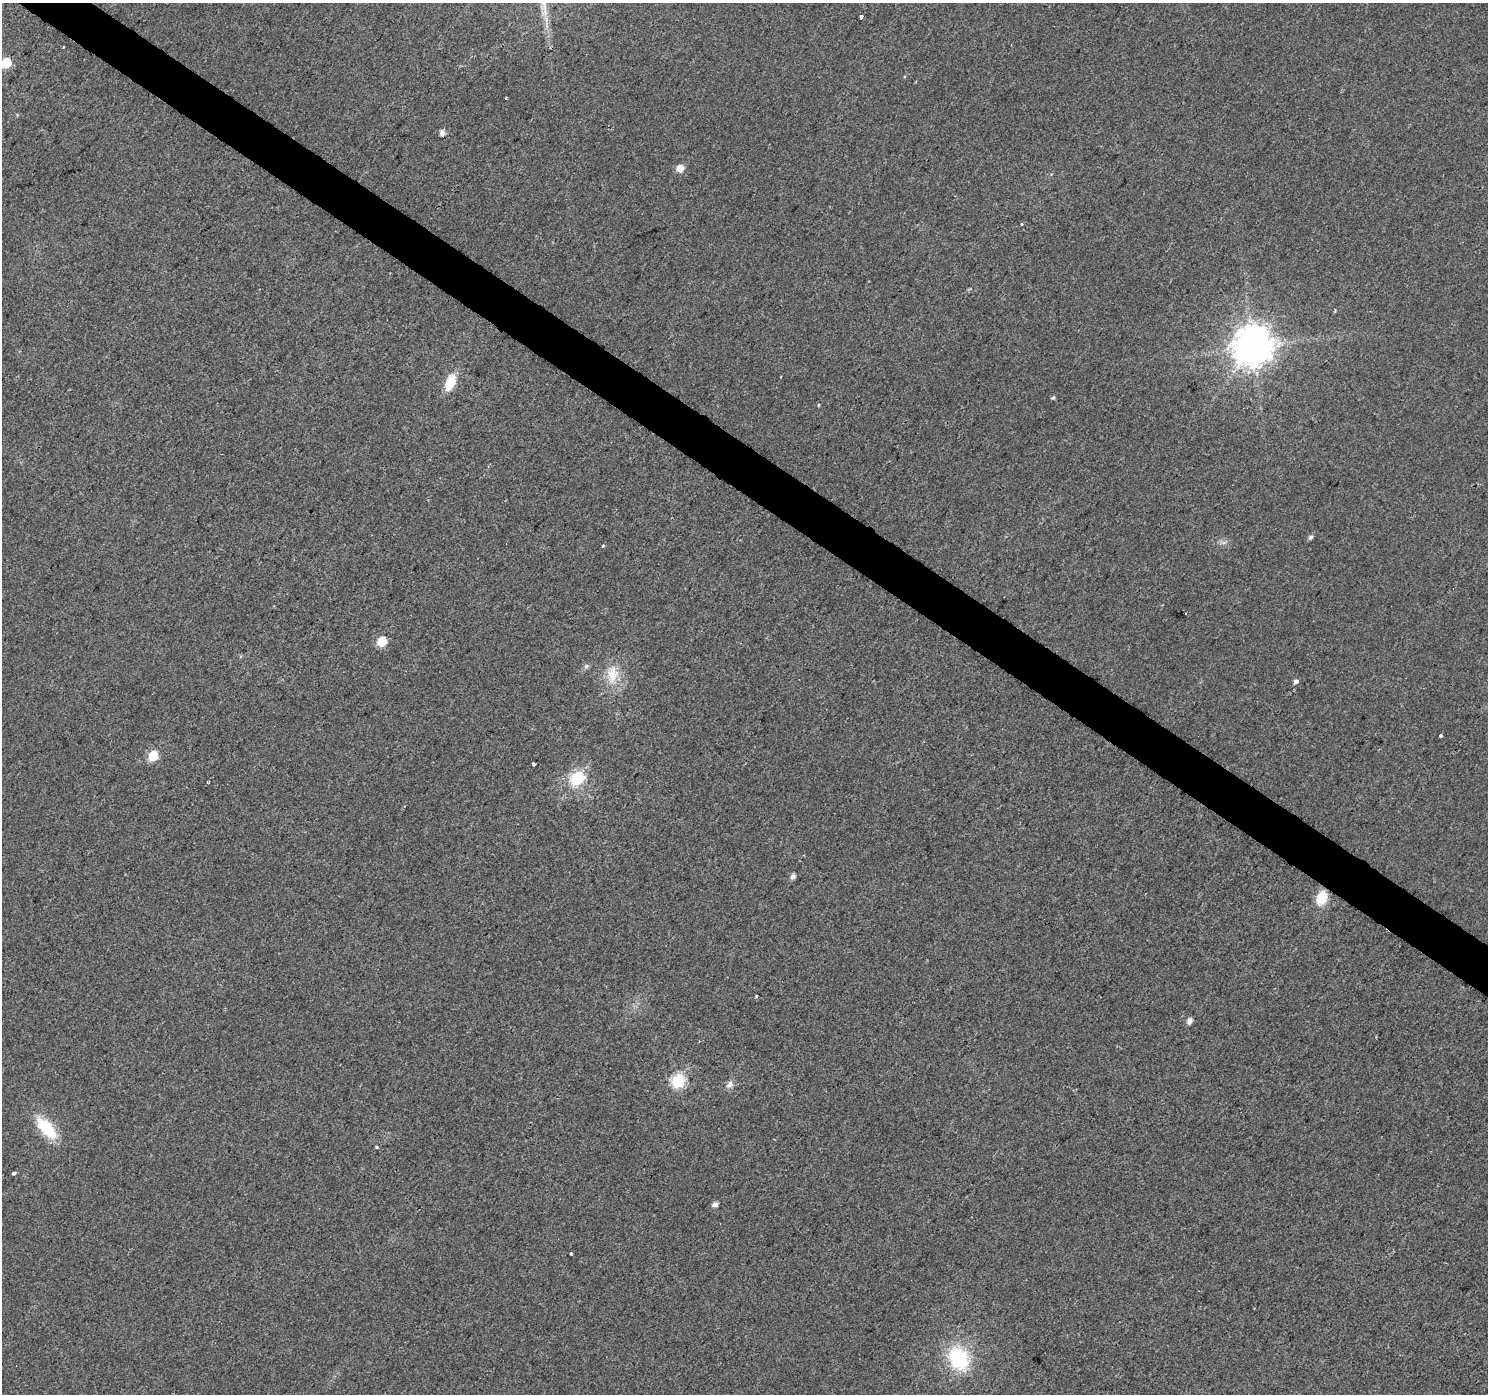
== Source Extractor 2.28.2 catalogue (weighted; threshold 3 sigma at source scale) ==
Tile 11 of 4 x 4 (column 3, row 3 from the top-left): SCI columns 2973-4458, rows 1574-2965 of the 5950 x 5998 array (HDU 1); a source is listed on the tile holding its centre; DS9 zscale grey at full resolution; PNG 1490 x 1396 px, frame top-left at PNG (2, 3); no overlay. Shown black and unused: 3% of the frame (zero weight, under 2 of 3 exposures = <1% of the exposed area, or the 3 px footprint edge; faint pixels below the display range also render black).
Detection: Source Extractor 2.28.2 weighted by HDU 2 'WHT'; one run over the whole footprint, this tile lists its part. Background 0.00528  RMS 0.0054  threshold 0.0243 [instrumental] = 3 sigma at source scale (4.5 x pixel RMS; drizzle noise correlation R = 1.50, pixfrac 1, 0.0396/0.0396 arcsec/px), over >= 5 px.
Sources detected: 34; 2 cosmic-ray / hot-pixel residue — not listed; the other 32 listed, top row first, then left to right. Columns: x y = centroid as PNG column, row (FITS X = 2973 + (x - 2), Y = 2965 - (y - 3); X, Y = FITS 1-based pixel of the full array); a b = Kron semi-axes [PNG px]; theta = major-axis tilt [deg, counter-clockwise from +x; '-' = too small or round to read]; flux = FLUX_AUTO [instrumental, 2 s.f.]
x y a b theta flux
861 17 3 3 - 6.7
6 63 6 6 - 23
506 98 3 2 - 0.93
442 133 6 5 - 2.7
680 168 7 6 - 5.7
1021 224 3 3 - 4.9
1253 346 12 12 - 1300
450 382 15 9 67 15
1053 398 6 4 71 0.81
818 405 5 3 - 0.44
1311 537 6 5 - 1.4
603 546 4 3 - 0.72
382 641 6 6 - 18
586 666 7 5 47 1.2
612 675 25 14 88 12
1296 681 5 4 - 3.2
1441 735 4 3 - 1.1
153 756 6 6 - 21
533 764 3 3 - 5.3
577 778 7 6 - 67
793 877 6 5 - 2.4
1322 898 15 11 70 11
756 996 3 3 - 0.63
1190 1021 6 5 - 2.7
678 1081 7 6 - 62
730 1084 11 8 51 2.7
46 1128 29 13 -48 22
376 1147 3 3 - 1.3
13 1173 3 3 - 3.1
715 1204 5 5 - 2.3
571 1253 4 3 - 1.2
959 1359 27 20 -59 38
Isophote crosses this tile's border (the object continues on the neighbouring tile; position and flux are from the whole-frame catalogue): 1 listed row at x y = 6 63